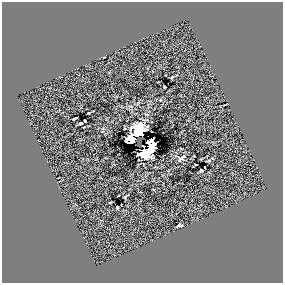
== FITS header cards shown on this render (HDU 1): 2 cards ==
NAXIS1  =                  281 /
NAXIS2  =                  281 /

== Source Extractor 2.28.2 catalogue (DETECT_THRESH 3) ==
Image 281 x 281 px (HDU 1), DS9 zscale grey, 1 PNG px = 1 image px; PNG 285 x 285 px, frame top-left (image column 1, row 281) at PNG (2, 2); no overlay
Background 0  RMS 45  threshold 136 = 3 sigma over >= 5 px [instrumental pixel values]
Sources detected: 10; all 10 listed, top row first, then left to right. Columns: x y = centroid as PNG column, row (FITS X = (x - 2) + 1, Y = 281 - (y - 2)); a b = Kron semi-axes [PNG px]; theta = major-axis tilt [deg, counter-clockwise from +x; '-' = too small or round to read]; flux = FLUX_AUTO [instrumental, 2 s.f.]
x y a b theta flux
164 87 3 2 - 2900
81 123 3 3 - 4000
138 132 12 10 71 53000
132 139 8 7 - 27000
149 147 20 10 60 63000
182 158 9 2 38 5500
209 160 5 3 - 2800
201 170 3 3 - 3800
117 207 3 2 - 2300
179 225 4 2 - 4700